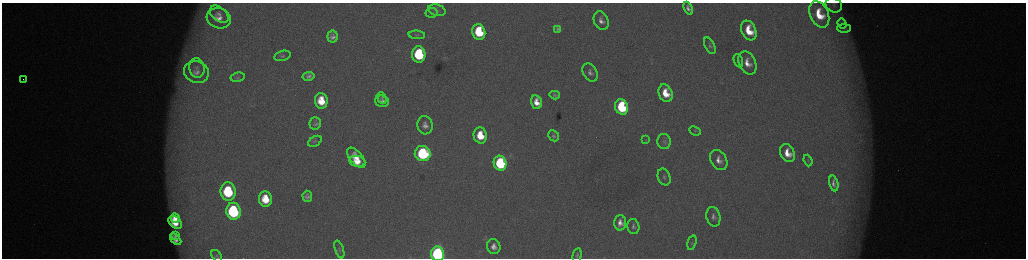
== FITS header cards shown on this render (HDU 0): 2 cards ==
NAXIS1  =                 2048 /fastest changing axis
NAXIS2  =                  512 /next to fastest changing axis

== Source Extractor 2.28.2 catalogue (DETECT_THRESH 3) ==
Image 2048 x 512 px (HDU 0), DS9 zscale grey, zoomed out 1/2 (1 PNG px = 2 x 2 image px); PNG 1028 x 260 px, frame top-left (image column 1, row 511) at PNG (2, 3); each listed source drawn as its Kron ellipse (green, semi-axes under 4 px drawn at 4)
Background 175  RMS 2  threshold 6.13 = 3 sigma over >= 5 px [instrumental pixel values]
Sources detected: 70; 3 cannot appear on this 1/2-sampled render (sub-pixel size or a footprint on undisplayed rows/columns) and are neither listed nor drawn; the other 67 listed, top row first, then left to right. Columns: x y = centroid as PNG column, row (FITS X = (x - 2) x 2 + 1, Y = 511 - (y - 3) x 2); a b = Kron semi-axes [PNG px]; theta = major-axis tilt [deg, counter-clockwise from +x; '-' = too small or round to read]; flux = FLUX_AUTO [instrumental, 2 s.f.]
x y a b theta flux
834 5 8 7 - 2100
688 8 7 4 -64 1900
437 10 9 5 -18 1300
432 13 6 4 8 680
219 14 11 6 -40 2200
819 14 14 9 -65 14000
219 18 12 10 -17 4900
601 21 9 7 -66 3000
842 23 5 4 - 870
844 28 6 2 0 590
558 29 4 2 - 720
749 30 10 7 -65 12000
479 32 8 6 -78 23000
417 35 8 3 -5 540
332 36 6 5 - 1900
710 46 9 5 -63 1100
419 54 8 6 -86 33000
282 56 8 5 15 1100
738 61 7 4 -68 740
747 63 12 8 -65 5500
197 68 10 7 -81 2300
196 72 12 10 -22 3700
590 72 10 6 -60 2100
309 76 6 4 10 1300
238 77 7 4 10 830
23 79 2 1 - 350
665 93 9 6 -67 10000
555 95 5 4 - 780
382 98 6 4 -70 800
321 101 8 6 -84 10000
382 101 7 5 -18 2000
537 102 7 5 -75 5000
621 107 8 6 -69 39000
315 123 6 5 - 1400
425 125 9 7 -78 3000
695 131 6 4 -24 640
480 135 8 6 -76 12000
554 136 6 5 - 920
646 140 4 2 - 270
315 141 7 4 30 830
664 141 7 6 - 1500
787 153 9 7 -62 7200
423 154 8 7 - 58000
356 158 12 6 -49 7400
719 160 11 8 -60 3700
808 160 6 2 -70 470
357 161 8 5 -9 6300
500 163 7 6 - 51000
664 177 8 6 -69 1500
834 183 8 4 -77 1800
228 191 9 7 -81 34000
307 196 5 5 - 1500
265 199 8 6 -81 10000
233 211 8 7 - 61000
713 217 10 7 -75 2000
175 218 5 3 - 3700
175 223 8 5 -39 8500
620 223 7 6 - 3300
633 227 8 6 -78 1300
175 235 4 3 - 1100
176 239 7 4 -47 2800
692 243 7 4 75 620
494 247 7 6 - 3100
339 249 9 4 -71 820
438 254 7 6 - 130000
577 255 7 4 77 840
217 256 6 4 -54 840
At the frame edge (FLAGS 8, measured only in part): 2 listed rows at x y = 438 254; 217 256
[3 sub-pixel or undisplayed-footprint detections neither listed nor drawn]